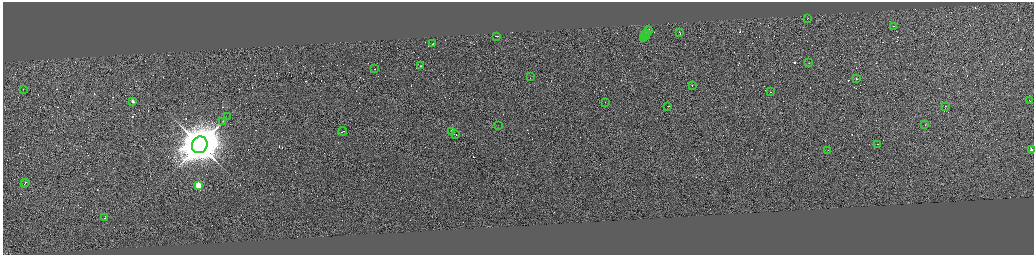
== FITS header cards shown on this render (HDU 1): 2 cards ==
NAXIS1  =                 4125
NAXIS2  =                 1010

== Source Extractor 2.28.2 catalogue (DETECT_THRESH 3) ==
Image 4125 x 1010 px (HDU 1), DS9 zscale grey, zoomed out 1/4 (1 PNG px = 4 x 4 image px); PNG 1036 x 257 px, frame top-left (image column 1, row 1009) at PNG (3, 2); each listed source drawn as its Kron ellipse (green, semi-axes under 4 px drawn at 4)
Background 1.2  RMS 3.9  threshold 11.6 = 3 sigma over >= 5 px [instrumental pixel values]
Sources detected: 472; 435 cannot appear on this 1/4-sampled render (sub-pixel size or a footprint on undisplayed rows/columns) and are neither listed nor drawn; the other 37 listed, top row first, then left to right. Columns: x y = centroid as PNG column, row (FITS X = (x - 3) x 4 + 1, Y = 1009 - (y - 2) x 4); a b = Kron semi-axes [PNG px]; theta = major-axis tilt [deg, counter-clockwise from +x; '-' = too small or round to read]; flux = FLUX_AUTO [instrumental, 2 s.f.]
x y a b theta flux
808 19 2 1 - 2.8e+04
894 26 2 1 - 1.1e+04
649 30 3 1 - 3.0e+04
680 32 2 1 - 1.8e+04
647 33 3 1 - 2.7e+04
646 35 4 1 - 4.5e+04
497 36 3 1 - 3.7e+04
644 38 2 1 - 1.4e+04
433 43 2 1 - 1.8e+04
809 62 2 1 - 1.1e+03
421 65 2 1 - 2.3e+03
375 69 2 1 - 1.5e+04
531 77 2 1 - 2.0e+04
857 79 2 1 - 4.5e+03
693 85 2 1 - 1.7e+04
24 89 2 1 - 1.4e+04
771 92 2 1 - 2.6e+04
1030 100 2 1 - 1.4e+04
133 101 2 2 - 2.6e+04
606 102 2 1 - 8.1e+03
668 106 2 1 - 1.1e+04
946 106 2 1 - 1.8e+03
228 117 3 1 - 5.5e+02
223 122 2 1 - 8.1e+02
499 125 2 1 - 4.2e+02
925 125 2 1 - 1.2e+04
343 131 4 1 - 3.5e+04
452 131 2 1 - 3.2e+04
456 134 2 1 - 1.3e+04
878 144 2 1 - 1.7e+04
200 145 8 7 - 1.3e+07
1032 149 2 2 - 1.5e+04
828 150 2 1 - 1.1e+03
26 182 2 1 - 2.4e+04
25 183 2 1 - 1.7e+04
199 185 2 2 - 1.4e+05
105 218 2 1 - 3.2e+04
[435 sub-pixel or undisplayed-footprint detections neither listed nor drawn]